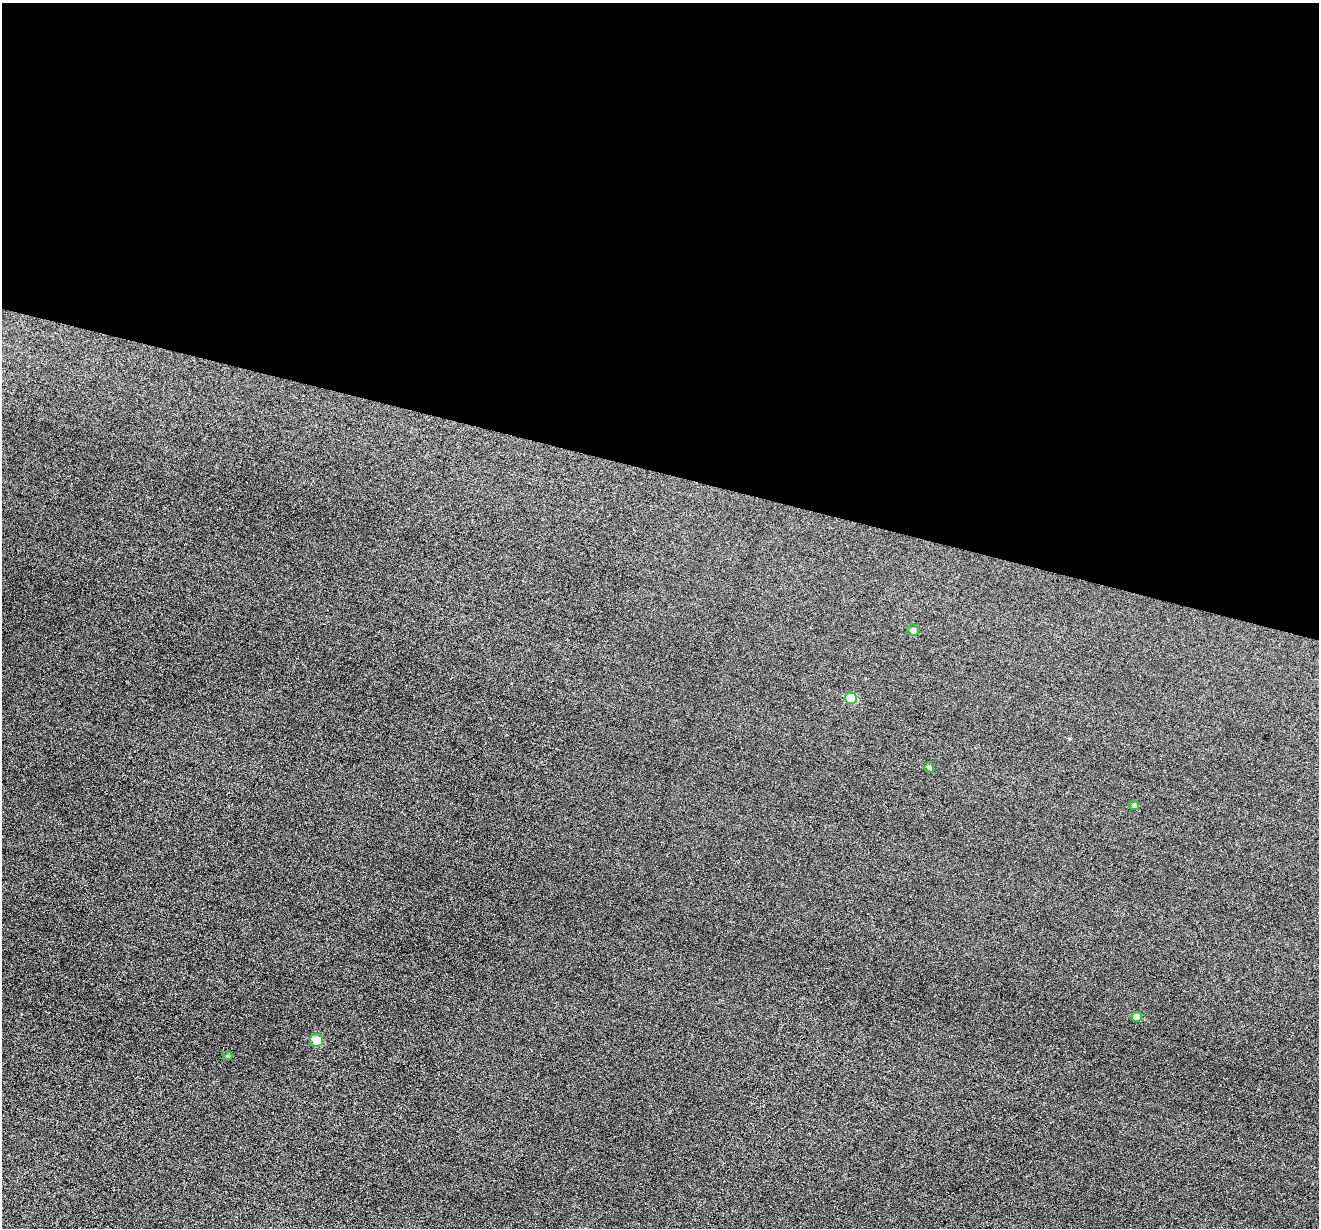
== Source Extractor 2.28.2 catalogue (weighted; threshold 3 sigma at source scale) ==
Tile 3 of 4 x 4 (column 3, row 1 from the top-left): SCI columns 2637-3953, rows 3810-5035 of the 5274 x 5294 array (HDU 1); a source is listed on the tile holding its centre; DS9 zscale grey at full resolution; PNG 1321 x 1230 px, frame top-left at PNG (2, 3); each listed source drawn as its Kron ellipse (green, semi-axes under 4 px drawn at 4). Shown black and unused: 38% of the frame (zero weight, under 3 of 6 exposures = <1% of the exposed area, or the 3 px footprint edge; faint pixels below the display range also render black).
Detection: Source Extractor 2.28.2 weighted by HDU 2 'WHT'; one run over the whole footprint, this tile lists its part. Background 0.0399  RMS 0.0054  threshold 0.0222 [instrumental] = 3 sigma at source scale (4.09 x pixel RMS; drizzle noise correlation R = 1.36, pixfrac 0.8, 0.05/0.05 arcsec/px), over >= 5 px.
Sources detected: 7; all 7 listed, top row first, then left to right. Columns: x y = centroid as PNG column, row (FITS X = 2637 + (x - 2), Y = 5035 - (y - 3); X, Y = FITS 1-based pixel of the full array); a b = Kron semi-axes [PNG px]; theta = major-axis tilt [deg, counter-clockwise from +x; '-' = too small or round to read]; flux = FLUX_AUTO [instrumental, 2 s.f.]
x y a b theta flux
913 630 6 5 - 2.1
851 698 6 5 - 14
929 768 6 5 - 0.97
1134 805 5 4 - 1.1
1137 1017 5 5 - 2.7
316 1040 6 6 - 8.3
227 1056 5 4 - 0.6